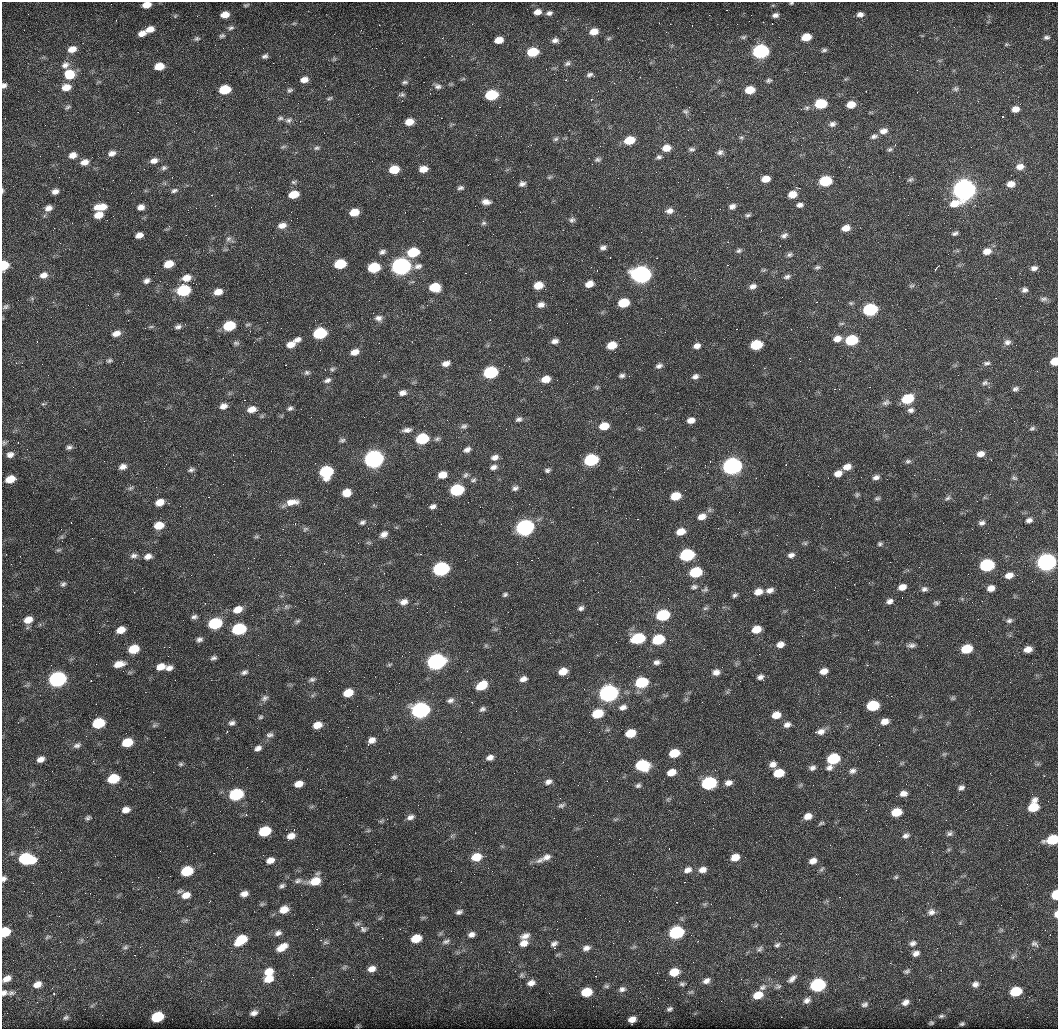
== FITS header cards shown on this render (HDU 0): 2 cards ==
NAXIS1  =                 1056 /fastest changing axis
NAXIS2  =                 1027 /next to fastest changing axis

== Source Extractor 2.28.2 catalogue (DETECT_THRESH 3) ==
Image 1056 x 1027 px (HDU 0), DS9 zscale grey, 1 PNG px = 1 image px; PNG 1060 x 1031 px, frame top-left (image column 1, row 1027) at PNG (2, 2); no overlay
Background 2980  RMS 110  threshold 322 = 3 sigma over >= 5 px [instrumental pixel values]
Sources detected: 486; all 486 listed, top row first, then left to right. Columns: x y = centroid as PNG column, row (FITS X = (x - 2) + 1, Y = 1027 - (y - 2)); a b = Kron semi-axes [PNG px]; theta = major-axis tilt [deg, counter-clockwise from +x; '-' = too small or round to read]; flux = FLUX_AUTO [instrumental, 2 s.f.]
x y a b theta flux
791 3 5 4 - 8.2e+03
146 5 7 5 12 7.7e+04
246 5 8 4 17 1.1e+04
727 10 2 2 - 4.3e+03
537 12 9 7 16 4.8e+04
549 13 9 6 15 2.6e+04
860 14 7 5 8 2.9e+04
225 15 7 5 12 7.4e+04
775 15 7 5 10 2.6e+04
175 16 5 4 - 8.7e+03
763 22 3 2 - 8.4e+03
294 23 6 4 18 9.3e+03
379 25 2 2 - 4.6e+03
231 28 9 6 15 2.0e+04
150 29 9 6 18 6.0e+04
594 32 9 7 14 7.7e+04
142 33 8 6 22 5.0e+04
222 36 8 5 18 1.6e+04
743 37 8 5 16 1.4e+04
806 37 8 6 13 1.3e+05
1046 37 7 5 0 1.7e+04
442 38 2 2 - 3.9e+03
609 38 8 5 19 1.3e+04
197 39 8 6 12 1.7e+04
499 40 8 6 14 7.8e+04
555 40 8 6 5 2.9e+04
1006 44 5 5 - 9.3e+03
72 49 10 7 18 6.6e+04
824 50 8 5 9 1.6e+04
760 51 9 7 10 1.7e+06
533 52 8 6 9 2.6e+05
265 56 8 5 23 2.1e+04
334 59 5 5 - 1.1e+04
567 63 10 6 43 2.1e+04
65 65 11 9 33 4.4e+04
159 66 8 6 8 1.1e+05
69 74 11 11 - 1.5e+05
554 74 2 2 - 3.7e+03
590 75 9 6 1 2.2e+04
463 79 6 4 18 9.9e+03
304 80 8 6 11 4.9e+04
769 80 8 5 17 1.5e+04
405 82 8 5 -5 1.7e+04
4 85 6 5 - 2.3e+04
438 86 10 7 -21 2.7e+04
66 87 9 7 13 8.3e+04
956 89 7 7 - 1.7e+04
225 90 8 6 12 2.6e+05
290 90 8 6 24 1.7e+04
750 90 8 6 7 1.3e+05
402 95 8 5 4 1.5e+04
491 95 9 6 12 4.2e+05
329 98 8 4 18 1.3e+04
821 104 8 6 9 3.4e+05
851 104 8 6 13 9.6e+04
67 107 8 4 37 1.3e+04
807 108 7 5 22 1.7e+04
1015 109 7 6 - 5.5e+04
685 111 7 6 - 1.6e+04
1003 116 3 3 - 8.9e+03
280 118 9 5 7 1.7e+04
289 120 9 6 19 2.3e+04
409 122 8 6 14 8.4e+04
832 124 9 7 12 2.7e+04
883 131 10 7 9 4.5e+04
874 136 9 6 17 2.5e+04
741 137 7 5 19 1.3e+04
556 139 8 5 26 1.6e+04
629 140 9 6 15 1.6e+05
283 146 8 4 10 1.3e+04
600 146 2 2 - 4.4e+03
317 148 8 6 10 1.7e+04
666 148 9 7 9 7.4e+04
691 149 9 6 5 1.9e+04
890 149 7 6 - 1.5e+04
720 152 8 7 - 2.5e+04
112 153 10 7 19 4.0e+04
73 155 9 7 18 5.3e+04
659 157 7 6 - 1.9e+04
598 160 9 6 3 1.9e+04
154 161 10 7 15 4.4e+04
84 162 10 7 17 5.3e+04
849 167 2 2 - 3.9e+03
1020 167 11 8 11 5.3e+04
164 168 8 7 - 2.1e+04
394 169 8 6 12 1.7e+05
423 169 8 6 10 6.9e+04
549 177 8 5 27 1.2e+04
766 179 8 6 13 7.3e+04
910 180 8 5 22 1.6e+04
825 181 8 7 - 3.9e+05
294 182 8 5 10 1.5e+04
522 184 8 6 20 2.6e+04
1011 184 8 6 7 6.2e+04
460 188 8 5 3 1.9e+04
964 189 16 10 81 7.7e+06
2 190 7 3 90 9.5e+03
55 191 7 6 - 3.7e+04
174 191 9 6 15 2.1e+04
293 194 9 6 15 1.3e+05
792 194 8 6 16 8.8e+04
486 202 11 7 -4 4.3e+04
800 205 8 6 8 2.6e+04
215 206 3 3 - 5.5e+03
732 206 8 6 25 3.1e+04
101 207 12 7 7 1.1e+05
141 207 7 6 - 4.1e+04
48 208 9 7 25 4.1e+04
669 211 10 7 11 3.9e+04
354 212 8 6 14 1.2e+05
98 215 8 6 15 7.5e+04
748 215 8 5 10 1.5e+04
572 220 8 7 - 2.1e+04
484 223 7 5 16 1.5e+04
282 225 11 7 10 5.1e+04
846 228 8 6 15 6.6e+04
955 233 7 5 22 1.9e+04
139 235 7 5 21 4.8e+04
784 235 9 6 26 2.6e+04
228 239 8 6 32 2.3e+04
603 247 8 6 18 2.6e+04
739 251 7 5 22 1.7e+04
987 251 9 7 12 6.3e+04
382 252 8 6 24 2.4e+04
413 252 9 7 15 2.9e+05
789 255 8 6 21 1.8e+04
169 264 9 6 19 1.1e+05
340 264 8 6 14 2.7e+05
4 265 7 5 80 2.1e+05
401 266 10 8 15 3.3e+06
418 266 11 8 10 3.6e+04
374 267 8 7 - 3.5e+05
817 267 7 5 10 1.5e+04
936 268 5 2 - 9.0e+03
1034 268 8 6 10 3.0e+04
155 273 2 2 - 4.5e+03
43 275 10 8 16 4.8e+04
641 275 10 8 7 3.6e+06
787 277 10 6 19 2.2e+04
186 278 10 7 15 7.2e+04
147 281 8 6 34 2.8e+04
589 284 8 6 23 7.0e+04
538 285 8 6 15 1.0e+05
753 286 9 6 24 3.2e+04
911 286 8 5 6 1.4e+04
435 287 9 7 4 2.0e+05
183 290 9 7 13 5.4e+05
1024 290 7 6 - 2.6e+04
218 292 9 7 17 6.9e+04
1044 299 11 7 2 2.3e+04
623 303 8 6 14 2.3e+05
541 305 9 6 20 3.5e+04
1020 306 2 2 - 2.4e+04
5 307 9 5 31 1.8e+04
870 310 9 7 12 8.3e+05
378 318 10 8 -10 3.6e+04
841 323 8 4 9 1.0e+04
248 325 8 4 1 1.3e+04
229 326 9 6 17 3.0e+05
151 327 8 4 8 1.3e+04
178 327 9 6 15 2.4e+04
736 329 2 2 - 3.7e+03
116 333 9 6 17 5.4e+04
320 333 9 7 15 5.8e+05
837 339 9 7 11 6.0e+04
297 340 8 6 24 3.2e+04
851 340 8 6 13 3.8e+05
555 341 8 5 8 3.2e+04
1007 342 10 8 13 3.3e+04
236 343 9 5 -1 1.8e+04
291 344 10 7 29 6.7e+04
612 345 8 6 15 1.2e+05
756 345 8 6 14 3.3e+05
697 346 8 6 16 4.0e+04
355 352 9 7 21 5.6e+04
527 359 8 4 35 1.1e+04
109 360 8 6 20 1.6e+04
1055 361 6 6 - 1.3e+05
446 363 9 6 19 4.4e+04
987 363 10 6 11 2.2e+04
659 366 9 7 23 2.6e+04
332 369 8 6 16 1.6e+04
490 372 9 7 15 8.1e+05
307 373 8 7 - 1.9e+04
384 376 6 4 45 9.6e+03
622 376 7 5 2 2.0e+04
695 376 8 6 25 2.9e+04
546 379 9 6 16 8.8e+04
327 380 9 6 24 2.5e+04
985 383 9 7 18 2.1e+04
597 387 7 5 -1 1.3e+04
989 387 4 4 - 9.3e+03
1015 389 8 6 20 2.1e+04
403 393 8 6 14 3.6e+04
907 399 9 7 19 2.9e+05
886 403 12 7 27 2.6e+04
43 404 5 5 - 9.5e+03
223 406 9 7 15 4.1e+04
290 408 7 6 - 1.9e+04
252 409 11 7 14 6.1e+04
910 410 8 6 4 2.8e+04
519 419 9 6 18 2.3e+04
691 420 8 6 12 5.2e+04
464 426 9 7 9 2.2e+04
604 426 9 7 14 1.3e+05
639 428 6 4 -19 1.1e+04
1032 428 8 5 27 1.5e+04
407 430 12 6 7 3.3e+04
884 430 2 2 - 3.6e+03
422 439 9 7 16 4.7e+05
437 439 8 6 25 1.7e+04
342 440 8 5 11 1.6e+04
4 442 6 6 - 1.3e+04
18 443 2 2 - 3.8e+03
69 447 7 5 10 2.0e+04
467 450 10 6 22 3.1e+04
10 454 8 7 - 3.4e+04
981 454 8 6 13 4.7e+04
495 457 10 7 15 3.8e+04
374 459 10 8 17 3.3e+06
591 460 9 7 15 7.8e+05
908 461 8 6 21 1.7e+04
732 466 10 8 15 3.1e+06
123 467 8 6 16 3.7e+04
493 467 9 6 15 3.2e+04
847 467 9 7 14 6.1e+04
191 470 9 5 19 1.9e+04
547 470 7 5 21 1.9e+04
326 472 9 8 - 6.0e+05
838 473 9 6 21 5.9e+04
442 475 8 6 18 8.4e+04
465 475 9 6 60 2.2e+04
876 477 9 6 15 3.0e+04
1014 478 8 5 -23 1.4e+04
10 479 8 6 17 1.1e+05
540 479 2 2 - 3.8e+03
473 480 9 6 25 1.8e+04
130 488 8 5 27 1.5e+04
515 488 9 6 24 2.3e+04
457 490 9 7 15 6.5e+05
347 493 8 7 - 9.0e+04
857 494 7 5 75 1.3e+04
675 496 8 6 14 1.5e+05
877 498 8 5 10 1.5e+04
948 498 10 5 47 1.7e+04
160 502 8 6 22 7.5e+04
292 502 17 8 13 8.2e+04
433 506 8 6 24 2.6e+04
702 516 10 7 21 6.3e+04
1029 520 8 5 11 2.6e+04
362 522 8 6 28 2.0e+04
982 523 8 6 15 2.4e+04
159 525 9 7 14 1.1e+05
525 527 9 8 - 2.2e+06
305 529 9 6 35 1.6e+04
681 532 9 6 17 8.6e+04
384 534 11 7 32 3.9e+04
256 536 8 4 8 1.0e+04
597 542 2 2 - 3.3e+03
805 543 7 5 -14 1.3e+04
880 544 6 5 - 1.4e+04
58 550 7 4 25 1.2e+04
420 554 3 3 - 5.9e+03
134 555 10 7 7 2.8e+04
687 555 9 7 14 8.2e+05
791 555 8 6 16 3.0e+04
148 556 9 6 17 4.2e+04
890 562 2 2 - 3.8e+03
1046 562 10 8 13 3.2e+06
987 565 9 7 13 8.7e+05
441 569 9 7 16 1.5e+06
695 572 9 7 16 3.9e+05
384 573 3 2 - 6.3e+03
1009 575 9 7 19 5.9e+04
63 584 8 6 37 2.0e+04
694 587 9 6 15 2.2e+04
902 587 8 6 18 5.6e+04
991 588 8 7 - 5.4e+04
705 589 9 6 28 1.7e+04
924 589 9 6 17 2.5e+04
770 590 9 6 18 3.7e+04
758 592 10 8 17 6.2e+04
505 594 7 5 25 1.5e+04
735 595 7 5 34 1.7e+04
890 601 8 6 26 3.0e+04
404 602 10 7 16 4.3e+04
936 603 7 5 -18 1.5e+04
286 607 7 7 - 1.8e+04
581 608 8 6 27 2.2e+04
705 608 7 5 20 1.5e+04
237 610 10 7 22 8.1e+04
663 615 9 7 16 5.1e+05
194 617 8 5 10 2.1e+04
28 620 10 7 22 7.6e+04
297 621 8 5 37 1.5e+04
1009 621 9 6 19 2.3e+04
215 623 9 7 18 5.8e+05
239 629 9 7 16 6.4e+05
495 629 7 4 -18 1.2e+04
756 629 8 6 20 1.1e+05
121 630 9 6 21 7.6e+04
638 638 9 7 15 5.0e+05
199 639 8 6 23 2.3e+04
658 639 9 7 19 3.4e+05
877 642 6 4 19 1.0e+04
780 644 8 6 15 5.0e+04
911 645 11 6 3 2.5e+04
134 649 9 7 18 1.7e+05
966 649 8 6 17 2.2e+05
1028 649 9 6 13 5.8e+04
213 658 8 5 22 2.0e+04
436 662 10 8 16 2.7e+06
657 662 7 5 12 2.7e+04
119 664 12 7 13 8.5e+04
389 665 7 3 19 9.8e+03
161 667 10 7 15 7.0e+04
169 668 8 6 11 3.7e+04
563 671 8 6 21 9.2e+04
824 671 8 6 17 5.6e+04
244 672 9 6 20 2.4e+04
716 672 8 7 - 4.2e+04
761 677 7 6 - 3.0e+04
57 679 9 7 17 2.2e+06
312 679 9 6 15 1.9e+04
523 679 8 6 19 3.7e+04
740 681 2 2 - 3.4e+03
641 682 9 7 16 4.4e+05
482 685 11 7 33 1.5e+05
348 693 8 6 20 1.3e+05
608 693 10 8 17 3.2e+06
265 698 10 7 47 2.8e+04
953 698 7 5 -1 1.2e+04
450 700 10 6 17 2.6e+04
873 705 8 7 - 3.8e+05
623 707 10 7 20 3.6e+04
482 709 8 6 31 2.0e+04
420 710 10 8 13 2.5e+06
597 713 9 7 19 2.2e+05
776 715 8 6 14 8.5e+04
261 717 6 5 - 1.2e+04
885 721 8 6 17 5.6e+04
98 723 9 7 17 3.4e+05
232 723 8 7 - 2.5e+04
154 725 8 5 21 1.5e+04
317 725 8 6 19 8.0e+04
787 725 9 6 22 3.5e+04
820 731 12 7 12 4.6e+04
630 733 8 6 19 1.5e+05
270 735 10 7 8 2.5e+04
371 740 10 6 43 4.8e+04
127 742 9 6 18 1.9e+05
77 745 11 6 21 2.7e+04
258 748 9 6 27 3.2e+04
674 753 8 6 16 1.7e+05
944 754 6 5 - 1.1e+04
490 758 8 6 20 3.7e+04
40 759 7 5 23 4.4e+04
833 759 9 7 20 4.4e+05
93 761 4 3 - 6.5e+03
181 764 7 5 0 1.3e+04
773 764 8 6 21 4.2e+04
642 765 9 7 0 4.8e+05
812 768 9 7 23 2.6e+04
829 768 9 7 13 2.9e+04
852 771 9 7 22 2.8e+04
671 772 8 6 21 7.7e+04
779 773 8 6 12 1.7e+05
394 777 8 7 - 1.9e+04
113 779 9 6 19 2.8e+05
548 782 10 7 24 3.3e+04
709 783 9 7 15 9.1e+05
728 783 9 7 14 3.9e+04
299 784 8 6 16 6.9e+04
638 785 7 5 32 1.8e+04
961 788 8 6 29 2.4e+04
903 793 8 6 7 4.2e+04
236 794 9 7 18 7.3e+05
668 799 6 4 72 1.1e+04
561 805 10 6 20 1.9e+04
1033 806 10 8 67 2.3e+05
126 810 8 7 - 5.2e+04
896 812 8 6 15 1.6e+05
808 816 8 7 - 6.0e+04
410 817 9 6 22 3.1e+04
88 818 7 5 15 1.6e+04
381 821 7 4 33 1.1e+04
822 823 8 4 27 1.4e+04
264 831 9 7 20 3.2e+05
368 831 6 4 19 9.6e+03
949 834 8 6 22 2.1e+04
291 836 8 6 24 5.5e+04
906 836 9 6 21 2.7e+04
1052 840 9 6 16 3.1e+05
476 857 10 7 16 1.3e+05
546 857 14 8 27 4.6e+04
735 857 9 7 22 7.9e+04
26 859 13 8 -9 5.2e+05
270 860 9 7 19 5.2e+04
540 860 14 7 24 4.0e+04
813 861 8 6 22 4.6e+04
822 869 8 4 42 1.3e+04
688 870 10 7 24 4.4e+04
703 870 9 7 13 4.7e+04
187 871 9 7 20 3.0e+05
896 877 6 5 - 1.2e+04
4 879 7 5 62 2.4e+04
298 881 12 7 13 3.1e+04
315 881 12 9 36 1.5e+05
282 886 8 5 31 2.0e+04
244 894 8 6 17 4.5e+04
186 895 11 8 19 7.3e+04
1055 895 7 5 84 2.2e+05
839 897 2 2 - 4.0e+03
262 904 7 5 14 1.2e+04
711 904 2 2 - 3.6e+03
284 909 10 8 20 8.9e+04
459 912 8 5 23 2.3e+04
931 912 10 9 - 3.8e+04
1056 914 7 4 87 3.6e+04
380 918 7 4 37 1.0e+04
186 920 7 5 12 1.6e+04
357 924 10 5 15 1.9e+04
756 926 7 3 19 9.9e+03
363 929 13 8 -46 3.4e+04
5 932 7 6 - 2.4e+05
676 932 9 7 18 9.5e+05
278 933 10 8 20 3.4e+04
471 934 9 7 20 3.4e+04
525 936 12 7 22 4.8e+04
47 937 8 4 27 1.3e+04
382 938 2 2 - 4.0e+03
416 938 8 6 19 1.5e+05
241 940 11 7 37 2.5e+05
446 941 12 6 23 2.7e+04
325 942 8 6 0 1.8e+04
524 943 10 8 26 6.0e+04
913 943 10 7 23 3.2e+04
554 944 10 8 57 2.8e+04
1034 944 10 8 -29 2.6e+04
777 945 8 6 33 2.0e+04
125 947 9 5 25 1.6e+04
282 947 14 8 31 8.8e+04
634 947 7 4 18 1.2e+04
586 948 10 7 17 3.6e+04
760 949 9 6 58 2.0e+04
916 953 9 7 22 3.7e+04
135 955 2 2 - 5.0e+03
1013 957 7 5 46 1.6e+04
344 967 8 5 36 1.6e+04
74 969 2 2 - 4.1e+03
372 969 9 7 21 5.4e+04
907 971 9 6 25 1.9e+04
269 972 10 8 23 9.5e+04
674 972 9 7 17 1.2e+05
522 975 8 7 - 2.0e+04
7 979 10 6 30 5.1e+04
269 979 11 8 21 1.1e+05
792 979 14 7 40 3.7e+04
706 981 10 7 27 3.9e+04
531 983 10 7 17 4.8e+04
37 984 9 6 24 5.8e+04
682 984 8 7 - 1.8e+04
975 984 9 8 - 3.4e+04
817 985 9 7 17 1.1e+06
606 986 8 5 0 1.7e+04
778 986 10 8 23 2.6e+04
762 987 11 7 31 3.9e+04
622 989 10 7 14 3.2e+04
1016 991 8 6 17 2.9e+05
586 992 8 7 - 2.1e+05
691 992 10 4 26 1.5e+04
4 993 7 7 - 2.6e+04
12 993 12 6 8 2.4e+04
54 994 4 3 - 5.3e+03
758 995 10 8 21 1.1e+05
807 1000 10 7 26 3.7e+04
905 1002 9 7 29 4.2e+04
865 1004 9 6 23 2.4e+04
669 1009 6 5 - 1.8e+04
254 1013 9 6 20 3.5e+04
941 1016 8 5 15 1.5e+04
66 1017 8 5 31 1.6e+04
157 1017 9 7 24 3.4e+05
632 1019 7 5 23 5.5e+04
931 1023 5 3 - 1.1e+04
962 1024 4 3 - 1.2e+04
At the frame edge (FLAGS 8, measured only in part): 12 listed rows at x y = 791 3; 146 5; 4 85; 2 190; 4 265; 1055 361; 1052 840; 4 879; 1055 895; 1056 914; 5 932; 4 993